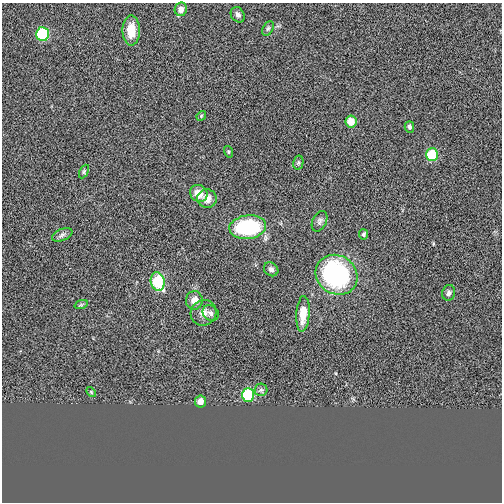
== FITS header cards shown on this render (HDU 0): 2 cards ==
NAXIS1  =                  500
NAXIS2  =                  500

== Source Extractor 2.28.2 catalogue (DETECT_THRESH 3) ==
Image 500 x 500 px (HDU 0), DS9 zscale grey, 1 PNG px = 1 image px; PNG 504 x 504 px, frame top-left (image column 1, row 500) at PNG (2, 3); each listed source drawn as its Kron ellipse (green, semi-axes under 4 px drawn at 4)
Background -8.09e-06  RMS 0.26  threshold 0.789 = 3 sigma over >= 5 px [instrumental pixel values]
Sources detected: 31; all 31 listed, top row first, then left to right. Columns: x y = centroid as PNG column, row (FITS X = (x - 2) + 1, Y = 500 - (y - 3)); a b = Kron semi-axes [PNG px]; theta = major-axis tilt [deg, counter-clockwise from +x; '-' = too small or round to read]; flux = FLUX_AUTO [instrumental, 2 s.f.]
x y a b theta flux
181 9 7 6 - 120
238 15 8 6 -55 63
268 28 8 5 62 38
131 30 15 8 90 270
42 34 7 6 - 990
201 116 5 4 - 20
351 122 6 5 - 220
409 127 6 4 -76 36
228 152 6 4 -71 21
432 155 6 6 - 730
298 163 7 5 78 31
84 171 7 4 64 25
199 193 9 8 - 200
207 199 10 9 - 150
320 221 11 7 64 63
248 227 18 12 8 1500
364 234 5 4 - 36
62 235 11 5 23 56
271 269 7 6 - 57
337 275 22 19 -34 2700
158 282 9 7 -78 910
449 293 8 6 77 54
194 300 9 8 - 150
81 305 7 4 19 28
203 313 13 12 - 150
211 313 8 7 - 63
303 314 18 6 86 280
261 390 6 6 - 37
91 392 6 3 -46 17
248 395 7 6 - 1000
200 401 6 5 - 150